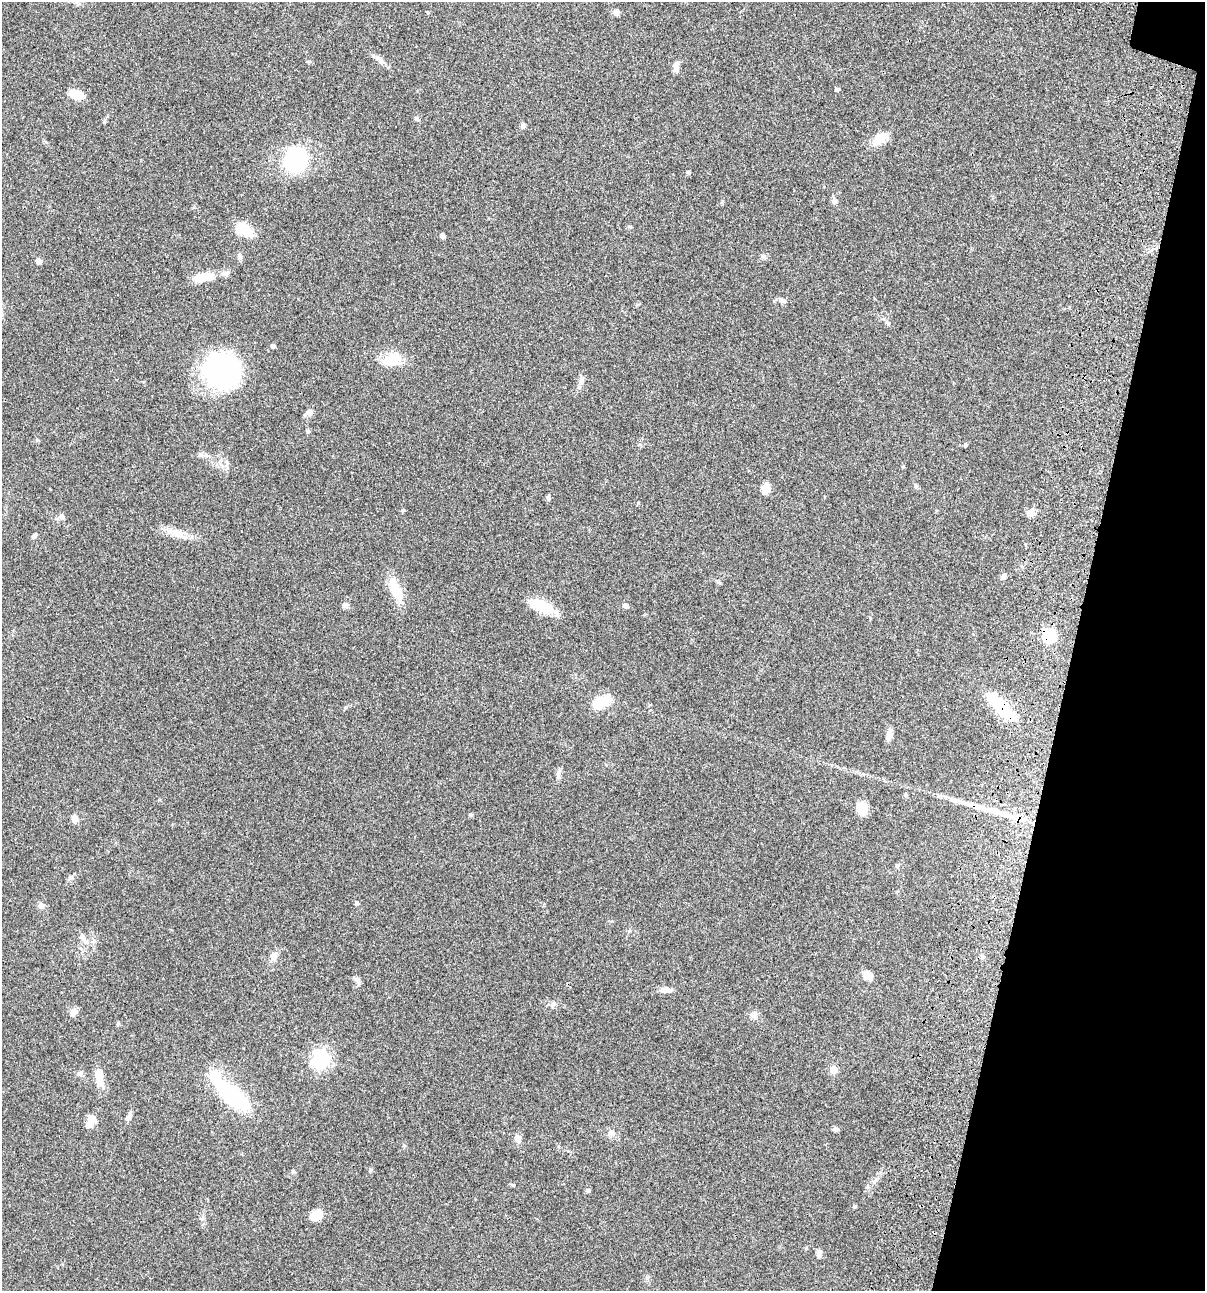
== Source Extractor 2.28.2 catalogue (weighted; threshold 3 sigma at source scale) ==
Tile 8 of 4 x 4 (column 4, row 2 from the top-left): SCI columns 3844-5046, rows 2696-3984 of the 5405 x 5389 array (HDU 1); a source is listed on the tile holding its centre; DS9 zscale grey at full resolution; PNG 1207 x 1293 px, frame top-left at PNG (2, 2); no overlay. Shown black and unused: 11% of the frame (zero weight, under 3 of 4 exposures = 9% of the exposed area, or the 3 px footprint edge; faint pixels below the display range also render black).
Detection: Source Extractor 2.28.2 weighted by HDU 2 'WHT'; one run over the whole footprint, this tile lists its part. Background 0.0468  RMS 0.0053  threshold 0.0237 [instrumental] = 3 sigma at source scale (4.5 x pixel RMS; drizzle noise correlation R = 1.50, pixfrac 1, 0.05/0.05 arcsec/px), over >= 5 px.
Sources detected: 86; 3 inside a brighter object's white glare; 1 long thin detection or spike segment (spike, bleed or trail) — not listed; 1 inside a brighter listed object's ellipse — not listed separately; the other 81 listed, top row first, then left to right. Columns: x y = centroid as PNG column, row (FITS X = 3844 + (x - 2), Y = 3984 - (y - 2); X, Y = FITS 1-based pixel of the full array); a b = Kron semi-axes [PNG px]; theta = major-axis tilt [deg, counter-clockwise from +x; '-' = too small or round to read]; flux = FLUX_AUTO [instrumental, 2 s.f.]
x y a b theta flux
427 12 4 3 - 0.52
616 12 7 7 - 1.7
380 60 18 7 -42 2.7
676 67 16 7 88 2.5
837 89 4 4 - 1.2
76 94 14 9 -18 9.1
416 119 8 5 -45 0.87
523 125 6 6 - 1.3
880 138 21 12 40 7.2
295 160 26 21 63 43
688 172 6 4 -18 0.57
834 201 9 7 -76 1.5
629 227 6 4 -2 0.62
243 229 16 10 -30 15
442 236 5 5 - 1.4
763 256 7 7 - 1.4
239 257 8 6 68 1.3
38 261 4 4 - 4
227 274 9 7 46 1.6
203 277 22 9 10 12
782 300 10 6 -45 1.5
273 346 4 4 - 1.5
391 360 22 15 17 12
222 371 34 32 -12 91
581 381 13 7 65 2.4
309 412 10 7 24 2.3
308 431 6 5 - 0.81
965 445 6 3 72 0.52
200 455 6 6 - 1
916 486 7 5 -74 0.98
766 489 11 8 79 5.8
548 498 7 4 -90 0.96
403 510 5 4 - 0.78
1031 512 9 8 - 3.7
61 516 8 7 - 1.6
176 533 25 11 -14 7.1
34 536 8 4 54 1.2
1003 577 8 6 51 1.4
396 590 35 11 -67 11
345 605 8 7 - 1.6
541 606 30 13 -23 13
625 606 8 5 -14 1.3
1049 636 6 6 - 63
601 702 19 10 28 14
1002 707 43 12 -43 24
889 735 13 6 80 3.3
558 775 11 6 -77 1.6
906 795 7 5 84 0.71
862 808 13 10 -84 8.5
471 815 6 4 90 0.61
75 819 9 7 -88 2.6
897 866 6 5 - 0.79
71 878 9 4 1 1
357 903 5 5 - 1.1
41 906 10 7 7 1.7
86 942 12 6 -54 2.5
274 956 13 9 75 3.2
982 957 8 5 -63 1
868 975 11 8 -40 4.3
358 981 13 5 -59 1.6
666 990 15 7 -2 3.1
74 1011 10 8 64 2.3
753 1015 9 8 - 2.5
118 1024 5 5 - 0.63
321 1059 7 7 - 180
834 1070 5 5 - 10
80 1073 9 6 37 1.4
100 1080 19 10 -71 5.7
233 1096 31 12 -42 76
129 1116 11 6 59 1.6
92 1119 10 9 - 5
835 1129 8 5 6 1.2
611 1133 11 8 -4 2.4
518 1138 9 7 -68 3
370 1170 6 5 - 0.78
293 1171 6 5 - 0.8
513 1185 6 3 17 0.49
588 1190 6 5 - 0.96
855 1206 5 4 - 0.78
316 1215 15 10 38 6.4
819 1253 9 7 74 1.6
Overlapping masked pixels (flux is a lower limit): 2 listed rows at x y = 1049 636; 1002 707
Unlisted compact peaks at least as high as the median listed source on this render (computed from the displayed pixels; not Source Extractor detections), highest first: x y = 638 503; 227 463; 554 1003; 104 122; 640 444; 404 1145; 345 707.